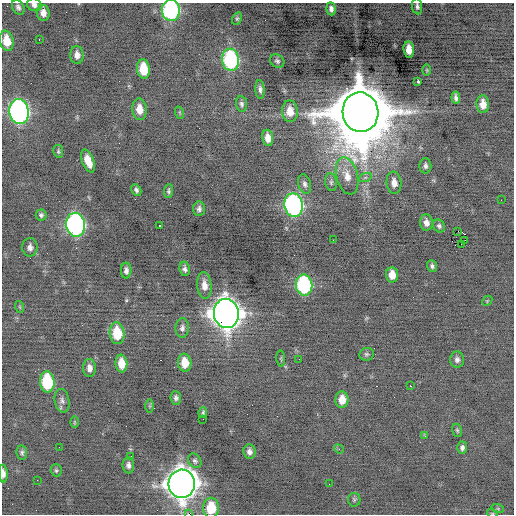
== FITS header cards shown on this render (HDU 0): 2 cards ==
NAXIS1  =                  512 / Axis length
NAXIS2  =                  512 / Axis length

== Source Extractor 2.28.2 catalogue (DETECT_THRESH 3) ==
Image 512 x 512 px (HDU 0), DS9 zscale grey, 1 PNG px = 1 image px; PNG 516 x 516 px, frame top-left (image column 1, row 512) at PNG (2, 3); each listed source drawn as its Kron ellipse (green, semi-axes under 4 px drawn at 4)
Background -0.173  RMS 0.74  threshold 2.22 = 3 sigma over >= 5 px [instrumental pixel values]
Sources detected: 96; all 96 listed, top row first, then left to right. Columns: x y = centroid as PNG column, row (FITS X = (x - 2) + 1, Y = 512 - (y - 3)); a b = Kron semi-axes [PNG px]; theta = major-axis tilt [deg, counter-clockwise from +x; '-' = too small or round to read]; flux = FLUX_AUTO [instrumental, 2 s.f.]
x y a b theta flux
34 5 7 6 - 210
417 6 8 5 -82 140
18 7 8 5 -60 150
331 9 6 4 -85 320
171 10 10 9 - 7600
43 13 8 6 -79 340
237 19 6 4 63 81
39 39 3 2 - 67
7 41 10 6 -80 840
409 49 8 5 -83 530
77 55 9 6 -88 290
231 60 11 8 -83 6500
277 61 8 6 -36 130
143 69 9 6 -85 1300
427 70 6 3 -89 54
418 81 3 2 - 47
260 89 9 4 -85 150
456 98 6 4 -83 150
242 104 8 5 -83 130
483 104 9 6 -87 520
139 109 11 7 -83 550
290 111 11 8 -88 570
19 112 12 9 -81 16000
360 112 20 18 -82 520000
180 113 6 4 -71 60
268 138 8 5 -81 430
58 151 6 5 - 82
88 161 12 6 -68 630
425 166 8 6 -90 150
347 176 19 10 -76 680
365 178 7 4 20 110
331 182 9 6 -82 130
394 183 11 7 -83 390
304 184 10 6 -74 180
136 190 6 4 -60 130
169 191 7 4 87 100
501 200 2 2 - 36
294 205 12 9 -79 13000
199 209 7 6 - 150
41 215 5 5 - 110
426 223 8 6 -86 280
76 225 12 9 -82 14000
159 226 3 2 - 490
439 226 7 5 -52 110
458 231 2 2 - 570
333 240 2 2 - 23
465 240 2 2 - 11
461 244 2 2 - 670
30 247 9 7 -90 220
432 266 6 5 - 110
185 269 7 5 -79 160
126 270 8 5 -89 180
392 275 7 6 - 550
204 285 13 7 -84 430
304 285 10 8 -82 6100
487 301 6 4 47 60
20 307 6 3 -71 54
226 313 14 12 -78 62000
182 328 10 6 89 180
117 333 11 7 -84 1600
366 354 7 6 - 100
281 358 8 3 -85 63
299 359 3 2 - 51
457 360 8 7 - 180
185 363 9 6 -84 800
121 364 9 6 -84 680
89 368 9 6 -85 260
47 382 10 7 -86 3000
410 386 2 2 - 220
176 398 7 5 -83 130
342 400 8 6 89 560
62 401 12 7 -79 210
150 406 6 4 90 70
203 412 5 4 - 80
203 419 2 2 - 130
74 422 6 4 90 59
457 430 7 5 -73 83
425 436 4 3 - 52
59 447 2 2 - 35
462 448 6 5 - 150
339 449 5 4 - 55
249 452 7 6 - 210
22 453 7 5 -82 120
131 456 2 2 - 77
195 461 8 6 -53 120
128 465 8 6 -87 190
56 470 6 5 - 88
3 473 9 4 -88 230
37 480 2 2 - 49
182 484 14 13 - 70000
329 484 2 2 - 26
354 500 7 6 - 93
211 508 10 8 -90 1400
498 509 6 4 -19 66
492 513 5 3 - 49
189 514 2 2 - 240
At the frame edge (FLAGS 8, measured only in part): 7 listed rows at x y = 34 5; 417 6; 171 10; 3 473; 211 508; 492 513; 189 514